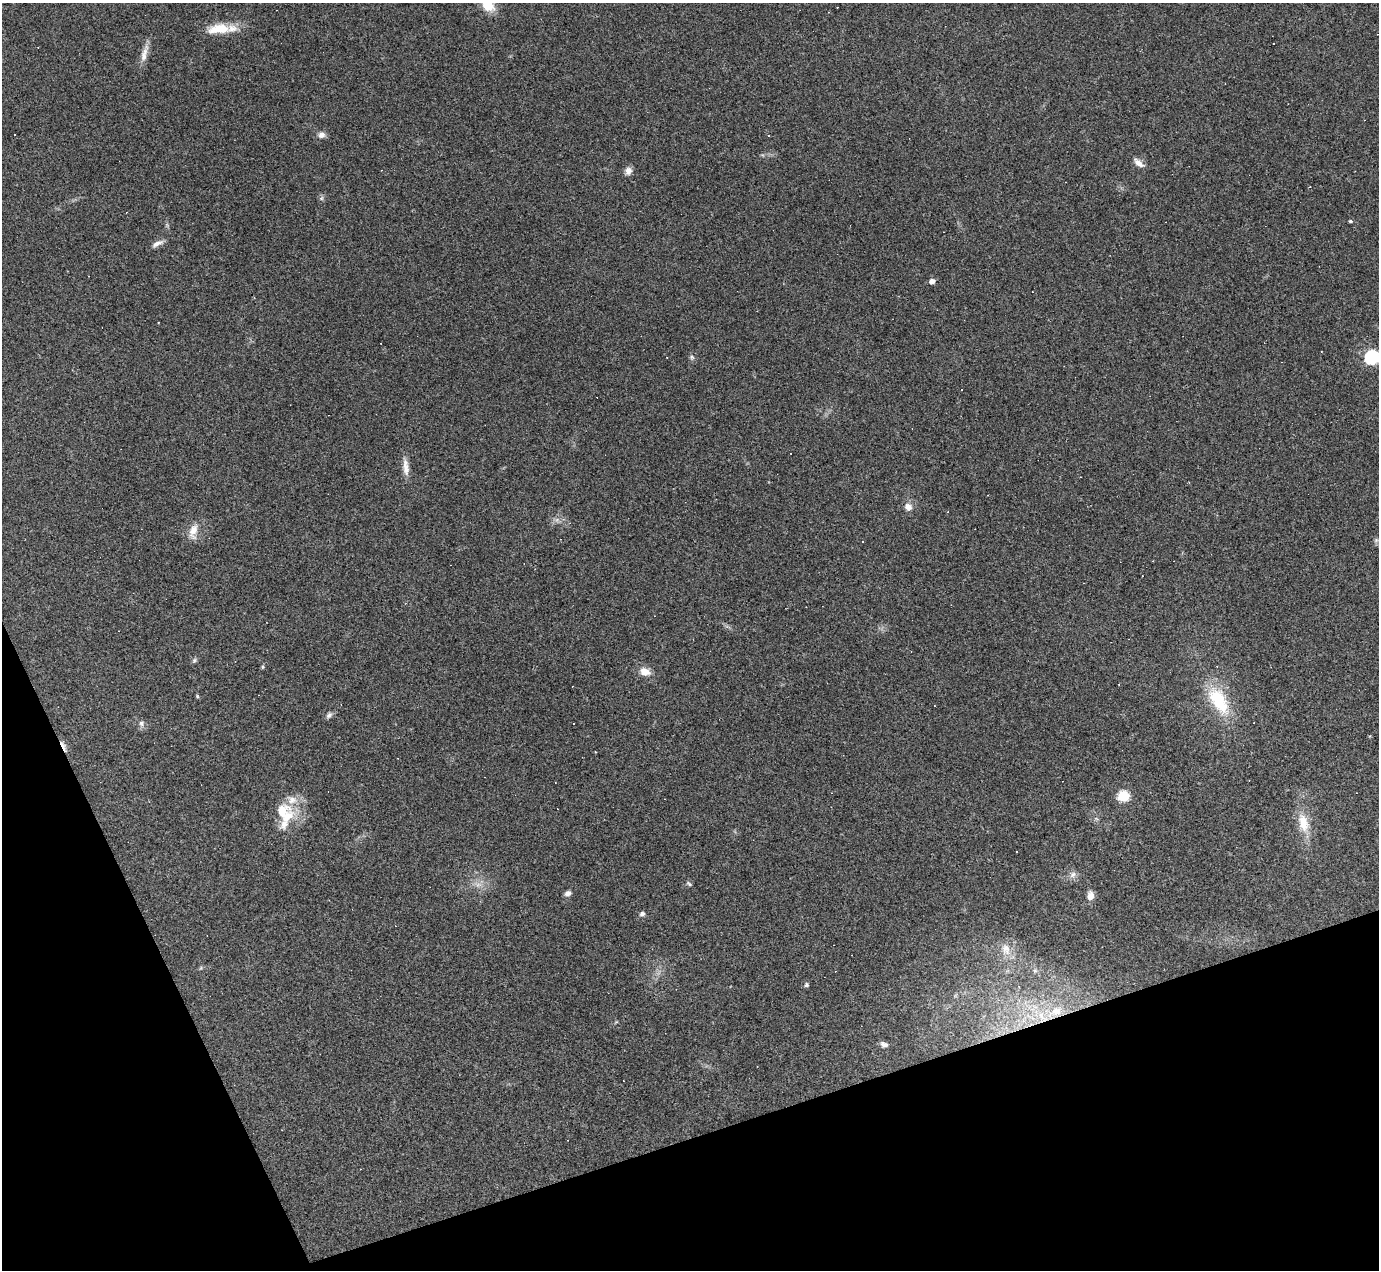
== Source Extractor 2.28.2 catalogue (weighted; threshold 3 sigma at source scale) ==
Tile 14 of 4 x 4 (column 2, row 4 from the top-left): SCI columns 1378-2754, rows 277-1544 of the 5508 x 5495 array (HDU 1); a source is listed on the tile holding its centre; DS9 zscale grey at full resolution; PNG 1381 x 1272 px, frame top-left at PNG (2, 3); no overlay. Shown black and unused: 17% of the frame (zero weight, under 3 of 4 exposures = <1% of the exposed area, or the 3 px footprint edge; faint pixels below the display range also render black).
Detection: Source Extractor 2.28.2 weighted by HDU 2 'WHT'; one run over the whole footprint, this tile lists its part. Background 0.232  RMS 0.0082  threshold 0.0367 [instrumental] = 3 sigma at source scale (4.5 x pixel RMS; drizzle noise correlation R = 1.50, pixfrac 1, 0.05/0.05 arcsec/px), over >= 5 px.
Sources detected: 54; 1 too faint to see at this stretch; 12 cosmic-ray / hot-pixel residue — not listed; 3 inside a brighter listed object's ellipse — not listed separately; the other 38 listed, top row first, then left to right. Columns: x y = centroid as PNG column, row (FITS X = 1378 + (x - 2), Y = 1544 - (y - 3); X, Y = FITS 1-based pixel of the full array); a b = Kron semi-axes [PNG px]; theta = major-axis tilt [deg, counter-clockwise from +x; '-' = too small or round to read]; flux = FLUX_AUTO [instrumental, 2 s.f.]
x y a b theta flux
488 5 14 11 -33 17
219 29 30 12 6 21
144 54 26 7 74 7.7
321 135 9 8 - 3.7
1139 163 14 6 -38 5.4
628 171 10 8 72 4.3
321 198 6 6 - 1.7
1350 221 5 3 - 1.2
157 244 16 6 26 4.2
932 281 5 5 - 4.3
692 357 7 5 -24 1.6
1372 357 7 6 - 150
406 467 23 8 -84 7.3
908 507 9 8 - 5.6
193 531 22 10 79 9
1376 540 6 5 - 1.5
863 542 3 3 - 2.5
194 660 7 5 69 1.6
263 667 6 4 90 0.95
645 672 13 10 -18 8.2
197 696 5 4 - 0.94
1218 700 45 21 -60 42
329 715 9 6 46 2.5
141 723 8 8 - 2.9
63 746 15 4 -66 6.5
1123 796 6 6 - 58
287 817 41 13 63 23
1303 823 27 13 -76 17
1073 875 10 7 46 3.6
689 884 8 4 -34 1.4
568 893 8 6 27 3
1090 896 10 8 77 5.7
642 914 6 5 - 2.7
1006 949 18 12 -73 10
1035 971 6 5 - 1.6
806 985 5 4 - 2
1056 1011 24 12 29 20
884 1045 9 6 -23 3.2
Overlapping masked pixels (flux is a lower limit): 1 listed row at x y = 63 746
Isophote crosses this tile's border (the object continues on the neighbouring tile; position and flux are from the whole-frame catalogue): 2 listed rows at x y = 488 5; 1372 357